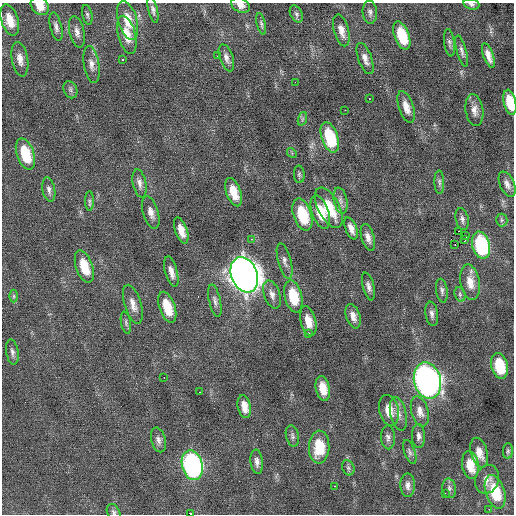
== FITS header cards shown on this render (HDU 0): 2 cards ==
NAXIS1  =                  512 / Axis length
NAXIS2  =                  512 / Axis length

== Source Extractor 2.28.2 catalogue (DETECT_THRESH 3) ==
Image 512 x 512 px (HDU 0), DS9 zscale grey, 1 PNG px = 1 image px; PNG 516 x 516 px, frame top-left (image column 1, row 512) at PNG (2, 3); each listed source drawn as its Kron ellipse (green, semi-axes under 4 px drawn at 4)
Background 0.00646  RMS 0.87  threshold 2.6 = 3 sigma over >= 5 px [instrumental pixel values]
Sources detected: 108; all 108 listed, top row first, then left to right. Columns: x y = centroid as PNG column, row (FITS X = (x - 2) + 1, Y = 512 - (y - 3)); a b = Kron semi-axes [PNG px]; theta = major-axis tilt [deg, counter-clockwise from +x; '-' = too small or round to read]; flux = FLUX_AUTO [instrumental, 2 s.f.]
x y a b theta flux
471 4 8 5 -18 140
241 5 10 7 -27 310
40 6 10 8 -48 670
153 10 13 4 -76 200
370 12 11 7 -84 200
296 14 9 6 -62 150
87 15 10 5 -78 130
10 20 16 8 -72 910
128 20 20 9 -74 1100
261 24 11 4 -77 130
56 27 15 5 -77 250
341 30 16 7 -75 490
77 32 16 7 -77 350
127 35 19 8 -75 900
402 36 15 7 -70 1900
449 43 14 5 -82 180
462 51 16 5 -75 220
488 55 13 5 -70 420
217 56 3 3 - 220
226 58 14 6 -71 300
20 59 17 8 -80 470
122 59 3 3 - 210
365 59 16 6 -70 380
91 64 19 7 -81 420
295 82 2 2 - 78
70 90 9 6 -66 170
369 99 3 2 - 210
510 102 13 6 -77 1300
406 107 16 7 -72 570
345 110 2 2 - 68
474 110 16 9 -82 420
302 119 7 4 71 120
330 137 16 8 -71 2700
292 153 5 4 - 88
25 154 16 8 -71 2000
299 174 9 5 -88 130
439 182 12 5 -89 160
139 183 14 6 -79 310
507 184 13 7 -66 320
49 190 12 6 -79 240
233 192 15 7 -70 1000
340 200 13 7 -78 280
89 201 10 4 -90 140
329 208 22 10 -63 2000
151 212 17 7 -73 440
320 212 17 8 -71 1200
302 215 17 9 -72 2500
462 219 11 6 -78 200
502 220 6 6 - 110
351 228 11 5 -69 410
181 230 13 6 -71 630
458 231 2 2 - 2300
465 235 3 2 - 370
368 237 14 6 -74 370
251 239 3 3 - 77
465 240 3 2 - 54
455 244 2 2 - 52
481 245 14 9 -77 4900
285 261 18 6 -75 300
84 267 17 8 -71 1400
171 272 16 6 -75 430
244 275 18 13 -69 71000
470 282 18 9 -80 760
368 286 14 5 -76 260
442 291 12 5 -82 190
272 294 15 8 -71 370
460 294 7 5 -71 120
14 296 6 4 90 90
293 296 16 8 -76 1900
215 301 16 5 -78 240
133 304 20 8 -73 540
167 307 16 8 -71 1500
432 314 12 6 -82 240
353 316 12 7 -73 400
308 321 15 7 -76 760
126 323 11 5 -80 150
308 333 3 2 - 170
12 352 13 6 -82 240
500 366 13 8 -75 2200
164 377 2 2 - 87
427 381 18 13 -76 28000
323 388 12 7 -79 890
200 392 3 2 - 140
244 407 11 6 -77 570
389 410 15 9 -77 840
420 411 15 8 -75 490
398 414 17 8 -77 450
292 436 11 6 -77 180
418 436 12 6 -88 260
388 437 12 7 -88 240
158 440 13 7 -76 280
319 447 16 10 88 1900
508 451 8 5 89 120
410 452 13 5 -70 200
479 453 15 8 -75 680
257 462 12 6 -84 280
192 465 15 10 -77 13000
470 465 14 8 -81 1100
348 468 8 6 -69 150
487 479 15 11 67 470
408 485 12 7 -89 310
334 486 3 3 - 49
449 488 10 6 -81 170
495 492 17 9 -72 2000
445 493 2 2 - 30
489 509 2 2 - 30
113 512 8 6 -60 150
191 514 2 2 - 230
At the frame edge (FLAGS 8, measured only in part): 6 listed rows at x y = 471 4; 241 5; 40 6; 510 102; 113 512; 191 514